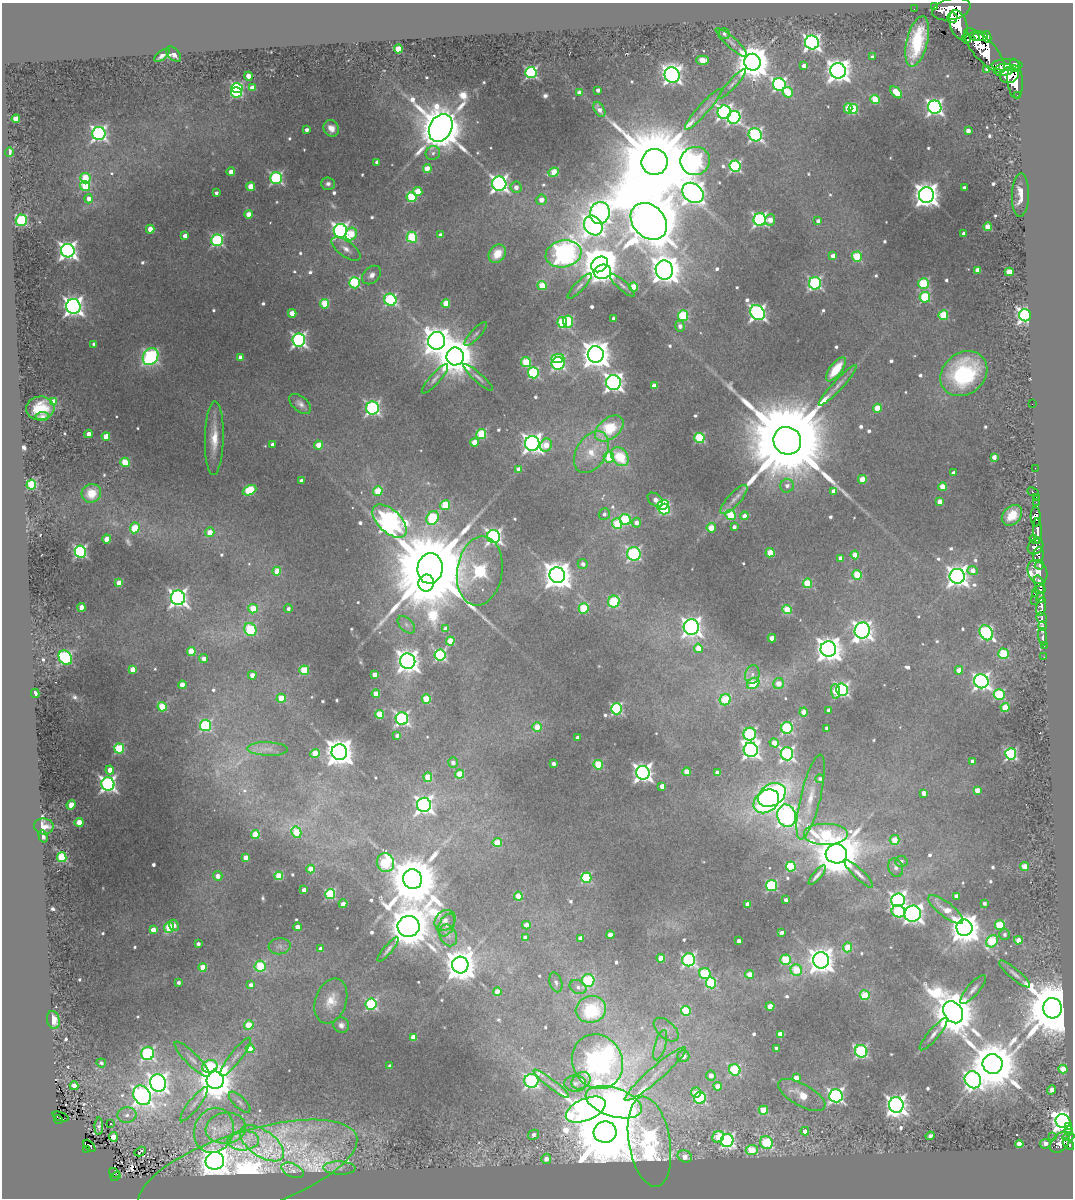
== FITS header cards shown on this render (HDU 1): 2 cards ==
NAXIS1  =                 1071
NAXIS2  =                 1196

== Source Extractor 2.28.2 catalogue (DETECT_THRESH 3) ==
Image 1071 x 1196 px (HDU 1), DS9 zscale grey, 1 PNG px = 1 image px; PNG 1075 x 1200 px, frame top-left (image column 1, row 1196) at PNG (2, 3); each listed source drawn as its Kron ellipse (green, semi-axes under 4 px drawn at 4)
Background 0.957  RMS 0.053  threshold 0.16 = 3 sigma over >= 5 px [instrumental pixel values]
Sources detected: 672; of the 672, the 500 brightest by FLUX_AUTO listed and drawn (172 fainter detections omitted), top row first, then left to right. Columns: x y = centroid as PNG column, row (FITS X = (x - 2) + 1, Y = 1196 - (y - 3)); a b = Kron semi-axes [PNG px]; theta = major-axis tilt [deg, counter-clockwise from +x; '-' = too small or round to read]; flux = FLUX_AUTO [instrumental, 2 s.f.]
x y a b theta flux
934 6 3 2 - 14
914 9 2 2 - 13
951 9 19 10 13 5700
952 18 5 5 - 1200
959 25 15 8 -72 3800
724 34 6 5 - 15
975 36 5 4 - 1000
981 36 7 5 -11 1700
987 37 6 4 -81 880
966 38 5 3 - 370
917 41 26 10 76 230
731 42 20 5 -42 18
812 42 7 7 - 1700
398 49 4 4 - 130
985 51 28 10 -48 7300
173 54 9 5 -46 23
162 55 9 4 37 18
872 57 4 3 - 15
703 60 6 4 1 120
752 62 8 8 - 11000
1007 65 16 6 0 4200
1015 65 7 4 -67 1600
804 66 4 4 - 31
987 70 4 3 - 18
1004 70 10 6 9 2600
838 71 7 7 - 4100
531 72 5 5 - 640
672 75 8 7 - 2000
1009 75 9 8 - 4300
248 76 4 4 - 52
1015 82 16 7 -85 6500
732 84 20 4 47 15
779 84 6 6 - 960
237 88 6 5 - 440
252 88 4 4 - 48
598 90 4 3 - 15
236 92 5 5 - 320
788 92 5 5 - 130
896 92 7 4 -46 140
579 93 4 4 - 19
1018 95 3 3 - 150
875 99 4 4 - 190
935 107 7 6 - 1500
848 108 5 4 - 92
599 109 8 5 -59 23
703 109 27 5 48 33
853 109 5 4 - 260
724 112 7 6 - 1400
734 117 6 6 - 860
16 119 4 4 - 71
331 128 8 7 - 37
441 128 14 11 60 25000
306 130 4 3 - 19
968 131 4 4 - 27
99 134 6 6 - 1300
755 135 7 6 - 900
9 152 5 3 - 76
433 153 7 6 - 13
695 161 15 14 - 980
377 162 4 4 - 18
655 162 13 13 - 72000
735 166 6 5 - 570
427 169 4 4 - 83
231 172 4 4 - 50
554 172 5 4 - 120
85 178 5 5 - 160
276 178 6 6 - 680
328 184 7 6 - 15
499 184 7 7 - 1600
85 186 5 5 - 180
251 187 4 4 - 98
516 187 6 5 - 25
964 188 4 3 - 14
418 192 5 4 - 110
216 193 4 3 - 14
693 193 11 9 -39 4100
926 195 8 7 - 4400
1020 195 22 8 88 73
411 197 5 5 - 280
89 199 4 4 - 36
541 200 5 5 - 33
600 213 11 10 - 2000
248 214 4 4 - 56
21 220 6 6 - 420
760 220 6 6 - 940
770 220 5 5 - 38
649 221 20 16 -46 25000
818 221 4 4 - 19
593 225 10 8 -53 2500
988 227 4 4 - 86
150 229 4 4 - 52
340 231 7 6 - 1500
351 234 6 5 - 150
964 234 4 4 - 20
440 235 4 4 - 17
185 236 4 4 - 30
412 237 5 5 - 290
217 240 6 5 - 580
346 249 17 7 -36 31
68 251 7 7 - 2000
497 254 10 8 49 78
564 254 18 13 11 2200
833 256 4 4 - 31
857 257 5 5 - 220
599 264 9 7 37 12000
664 270 9 8 - 7200
977 270 4 4 - 38
602 272 9 7 13 1400
1009 272 4 4 - 100
372 275 11 7 44 23
355 283 5 5 - 390
815 283 6 6 - 680
924 283 5 5 - 280
622 285 16 4 -42 15
542 286 4 4 - 120
579 286 16 4 46 16
634 287 4 4 - 160
925 297 5 5 - 300
390 300 6 6 - 510
446 303 4 4 - 96
325 304 4 4 - 180
73 306 7 7 - 2400
292 313 4 4 - 69
757 313 8 6 -49 1500
943 315 5 5 - 200
1025 315 6 6 - 1600
683 316 5 5 - 290
614 318 4 4 - 29
568 322 6 5 - 280
562 323 5 4 - 250
680 326 6 4 -72 25
476 334 16 5 47 13
299 340 6 6 - 1200
437 341 9 8 - 5100
94 344 4 3 - 14
596 354 8 8 - 6300
455 356 9 8 - 13000
151 357 9 7 58 810
240 358 4 4 - 44
558 359 6 4 0 130
526 362 5 5 - 190
558 363 6 6 - 660
836 369 14 6 52 100
533 373 5 5 - 450
964 374 25 20 38 500
478 377 19 4 -42 17
435 379 19 5 49 18
613 383 7 7 - 2000
838 385 27 5 47 28
654 386 4 4 - 49
54 401 4 4 - 55
300 404 13 7 -40 22
1032 404 2 2 - 21
40 408 14 12 6 100
372 408 6 6 - 990
877 408 4 4 - 100
42 416 7 4 5 14
609 428 16 10 38 240
89 434 4 4 - 18
481 434 5 5 - 250
106 436 4 4 - 82
214 438 37 9 89 90
699 438 5 5 - 330
787 441 14 13 - 120000
474 442 4 4 - 64
532 443 7 7 - 2500
272 445 4 3 - 22
319 445 4 4 - 83
546 445 7 5 66 73
591 452 23 15 58 110
609 457 5 5 - 150
620 457 10 7 -51 180
994 457 4 4 - 35
125 462 5 4 - 170
1035 468 2 2 - 19
518 469 4 4 - 30
954 473 4 4 - 24
862 479 4 4 - 83
301 481 4 4 - 20
31 485 5 5 - 360
787 486 7 6 - 21
943 487 4 4 - 90
249 490 7 4 25 270
378 491 5 4 - 170
834 491 4 4 - 40
1033 492 6 3 -26 170
91 493 10 9 - 66
1036 497 2 2 - 18
734 499 19 6 47 27
655 500 9 5 -38 31
940 502 4 4 - 51
1036 502 2 2 - 13
445 505 5 5 - 190
663 505 6 4 34 330
664 509 5 5 - 260
604 514 6 5 - 13
730 515 5 5 - 180
1012 515 12 8 47 81
744 516 4 4 - 34
1036 517 10 5 -87 2200
432 518 7 5 60 370
625 520 6 5 - 270
389 521 21 11 -44 3400
636 523 5 5 - 27
617 524 5 5 - 200
734 527 4 3 - 17
135 528 5 4 - 130
711 528 4 4 - 79
1037 531 13 4 -88 1800
210 532 5 4 - 58
494 536 6 6 - 1200
107 539 4 4 - 58
1035 539 5 3 - 520
1035 547 9 7 46 1100
80 551 6 5 - 680
770 553 5 4 - 110
634 554 7 7 - 700
855 555 4 4 - 93
1038 555 8 5 84 810
841 558 4 4 - 36
583 564 5 5 - 17
1039 565 5 3 - 460
430 568 15 12 83 92000
973 570 5 4 - 38
277 571 4 4 - 74
480 571 35 22 82 800
1037 572 12 9 -63 2100
557 575 8 7 - 6700
857 575 5 4 - 190
957 576 7 7 - 3100
119 583 4 4 - 75
426 583 8 7 - 5100
807 583 4 4 - 190
1040 584 9 4 -73 3300
1040 590 6 3 9 1200
1035 593 3 3 - 360
178 598 7 7 - 2000
1041 598 5 3 - 790
1035 600 2 2 - 20
614 602 6 5 - 330
82 607 4 4 - 69
1041 607 9 4 79 1900
584 608 5 5 - 240
253 609 5 5 - 130
288 609 4 4 - 15
787 609 4 4 - 170
1041 618 5 5 - 560
406 625 10 6 -46 14
1042 626 4 3 - 300
691 627 8 7 - 2100
250 629 7 5 -60 330
445 629 4 4 - 49
862 631 8 7 - 2300
986 633 8 6 -56 810
1043 637 9 3 -82 110
772 638 4 4 - 56
450 641 4 4 - 130
1044 646 3 2 - 28
698 648 5 4 - 82
828 649 8 7 - 4700
191 651 4 4 - 140
1003 654 5 5 - 220
440 655 5 5 - 530
1044 657 3 2 - 14
65 658 8 6 -54 700
204 659 4 4 - 28
408 661 8 7 - 3500
132 669 4 4 - 63
304 670 5 4 - 220
959 670 4 4 - 58
252 675 4 4 - 36
374 675 4 4 - 42
752 675 9 7 75 18
981 681 7 7 - 1600
753 683 6 5 - 170
778 684 5 5 - 50
182 685 4 4 - 53
842 690 6 6 - 890
836 691 7 4 -82 81
35 693 5 3 - 52
376 694 4 4 - 62
999 695 5 5 - 320
281 698 4 4 - 110
426 699 4 4 - 170
725 700 6 5 - 200
162 707 4 4 - 200
1005 707 4 4 - 130
616 709 5 5 - 550
829 710 4 3 - 23
803 712 4 4 - 54
379 714 4 4 - 170
402 719 6 6 - 870
205 725 6 5 - 500
537 727 5 4 - 88
787 728 6 5 - 430
827 728 3 3 - 18
750 734 6 6 - 660
397 735 4 3 - 14
577 738 4 3 - 14
774 743 5 4 - 73
119 748 5 5 - 320
268 749 20 7 -2 31
751 750 7 7 - 1800
339 752 8 7 - 6000
315 754 4 4 - 140
787 754 6 6 - 950
1011 754 5 5 - 660
972 761 4 3 - 18
453 763 5 5 - 20
553 764 4 4 - 20
598 765 5 4 - 220
110 770 4 4 - 53
687 772 4 4 - 89
643 773 7 7 - 2100
717 773 4 4 - 44
459 774 4 4 - 140
428 777 4 4 - 140
820 779 4 4 - 12
108 784 7 6 - 1400
662 786 4 4 - 41
977 790 4 4 - 63
924 793 4 4 - 39
772 795 15 11 29 1000
811 797 43 10 77 97
766 801 14 10 37 880
71 805 4 4 - 52
424 805 7 7 - 1900
786 816 11 9 -76 2300
79 822 4 4 - 75
44 826 10 8 -7 41
296 832 6 5 - 140
255 834 4 4 - 170
825 835 22 11 0 370
43 836 6 3 -73 13
895 840 5 5 - 74
497 843 4 4 - 130
836 854 10 9 - 21000
62 857 5 4 - 330
246 858 4 4 - 55
901 861 6 5 - 15
385 862 9 8 - 400
1025 866 4 4 - 94
791 867 5 5 - 240
896 868 9 7 -68 17
311 869 4 4 - 81
859 874 19 5 -44 23
817 875 12 3 50 16
218 876 5 4 - 33
279 876 4 4 - 170
586 878 5 5 - 310
413 879 10 9 - 33000
772 885 5 5 - 420
304 890 4 3 - 26
330 894 5 5 - 380
518 896 4 4 - 120
956 896 4 4 - 26
786 900 3 3 - 24
898 900 7 6 - 1300
984 903 4 3 - 14
343 904 4 4 - 42
748 904 4 4 - 54
946 909 21 7 -38 78
898 911 7 6 - 400
913 914 8 8 - 1800
445 920 11 9 44 28
174 925 6 4 -67 25
447 925 12 7 66 21
526 925 4 4 - 46
1000 925 5 4 - 230
409 926 11 10 - 18000
169 927 5 4 - 170
298 927 4 4 - 37
964 928 8 8 - 7400
153 930 4 4 - 69
781 933 4 4 - 15
1005 934 5 5 - 14
448 935 11 8 -68 22
610 935 4 4 - 56
525 937 4 3 - 20
580 938 4 4 - 40
1018 940 4 4 - 52
739 941 4 4 - 34
992 941 7 5 50 270
198 944 4 3 - 18
280 946 11 8 6 18
848 947 5 4 - 110
321 949 4 4 - 22
388 949 15 4 50 14
661 958 4 4 - 100
689 960 6 6 - 750
786 960 5 5 - 230
821 960 8 8 - 4400
460 965 8 8 - 8900
260 966 6 5 - 240
203 967 4 4 - 110
796 970 6 5 - 160
705 973 5 5 - 320
749 974 4 4 - 54
1015 974 20 5 -40 21
588 981 6 6 - 280
556 982 10 6 -72 13
178 983 3 3 - 13
711 983 5 5 - 320
251 985 4 4 - 30
578 987 9 6 -23 16
973 989 18 6 49 21
497 992 4 4 - 70
865 995 5 5 - 170
331 1001 23 15 71 76
371 1004 5 5 - 470
770 1006 4 4 - 64
1053 1008 10 9 - 44000
591 1009 15 13 15 290
686 1011 5 5 - 210
953 1012 12 9 -54 20000
53 1020 9 6 -80 60
249 1025 5 4 - 150
341 1025 8 7 - 19
666 1030 15 8 -42 29
781 1034 4 4 - 76
934 1034 20 5 50 24
413 1037 4 4 - 62
660 1045 16 5 73 26
776 1048 4 3 - 19
250 1049 4 4 - 55
861 1051 6 6 - 650
148 1053 7 6 - 710
683 1056 6 6 - 35
235 1057 24 5 52 28
192 1059 24 6 -45 29
597 1062 28 25 -63 3000
101 1063 5 4 - 13
993 1064 10 10 - 26000
210 1066 8 6 21 270
390 1066 4 4 - 18
1063 1069 4 4 - 120
735 1070 6 5 - 380
655 1074 40 7 41 72
711 1076 5 5 - 37
796 1078 4 4 - 39
215 1080 9 8 - 10000
973 1080 9 8 - 1900
531 1081 7 7 - 940
581 1081 10 7 34 28
158 1083 9 8 - 2600
575 1083 11 8 -4 23
551 1084 22 4 -38 21
74 1086 4 4 - 75
718 1086 4 4 - 61
1052 1090 5 4 - 35
696 1093 5 5 - 76
142 1095 10 8 -57 2000
802 1095 26 11 -29 89
836 1096 6 6 - 1200
700 1098 6 6 - 420
240 1102 14 5 -44 14
614 1102 29 14 -18 3200
194 1104 21 5 52 23
896 1105 8 7 - 2900
586 1110 21 11 23 3300
763 1110 4 4 - 180
127 1115 10 7 3 25
60 1117 8 3 -21 28
58 1120 5 3 - 40
1063 1121 7 6 - 4000
110 1123 3 3 - 48
99 1126 9 3 89 13
1069 1126 3 3 - 180
226 1128 20 15 8 77
214 1130 23 19 69 94
805 1131 4 4 - 34
1069 1131 5 3 - 290
605 1132 11 10 - 72000
533 1135 5 5 - 19
930 1136 4 4 - 14
113 1137 5 4 - 140
718 1137 6 5 - 120
1053 1137 2 2 - 20
1068 1137 6 3 14 350
243 1140 16 10 3 53
727 1141 6 6 - 1100
649 1142 45 20 -80 1500
1060 1142 12 8 49 1200
262 1143 25 13 -35 100
766 1143 7 6 - 300
1019 1144 4 4 - 68
1045 1144 5 4 - 24
1068 1144 7 3 -45 270
89 1146 7 2 -46 37
87 1149 3 2 - 18
752 1150 6 5 - 160
140 1152 6 3 30 82
685 1156 7 6 - 47
546 1159 5 5 - 34
215 1161 9 9 - 5300
339 1168 16 6 -2 19
248 1170 114 39 18 810
292 1170 12 6 -24 14
114 1173 5 3 - 21
115 1176 5 3 - 81
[172 fainter detections neither listed nor drawn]